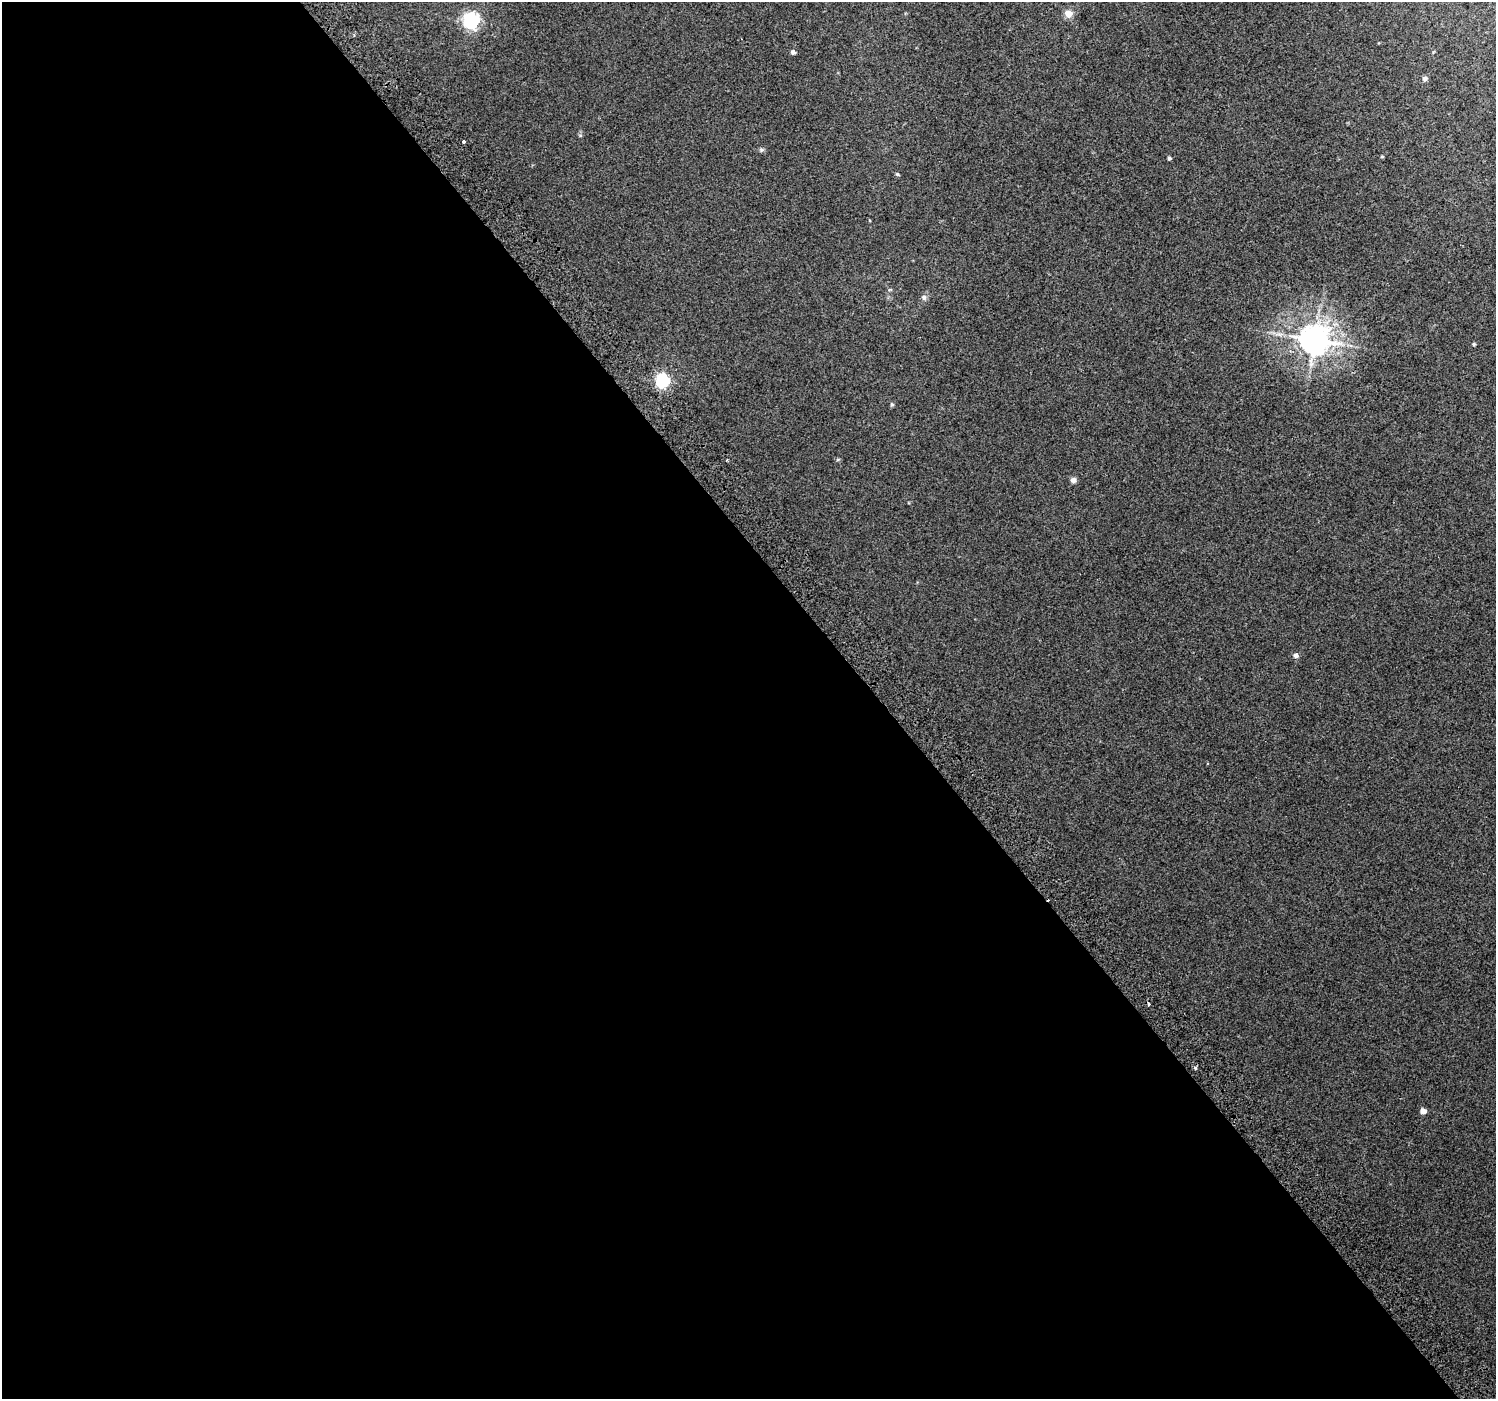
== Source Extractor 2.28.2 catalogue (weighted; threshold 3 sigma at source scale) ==
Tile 9 of 4 x 4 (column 1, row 3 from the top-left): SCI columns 40-1533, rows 1620-3016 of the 6047 x 5969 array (HDU 1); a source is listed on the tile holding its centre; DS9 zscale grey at full resolution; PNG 1498 x 1401 px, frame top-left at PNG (2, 2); no overlay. Shown black and unused: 59% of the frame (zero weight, under 2 of 3 exposures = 2% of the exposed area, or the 3 px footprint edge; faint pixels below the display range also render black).
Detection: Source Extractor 2.28.2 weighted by HDU 2 'WHT'; one run over the whole footprint, this tile lists its part. Background 0.0119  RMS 0.0073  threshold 0.0329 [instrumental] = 3 sigma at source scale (4.5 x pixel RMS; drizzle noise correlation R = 1.50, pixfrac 1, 0.0396/0.0396 arcsec/px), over >= 5 px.
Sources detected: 21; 1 cosmic-ray / hot-pixel residue — not listed; the other 20 listed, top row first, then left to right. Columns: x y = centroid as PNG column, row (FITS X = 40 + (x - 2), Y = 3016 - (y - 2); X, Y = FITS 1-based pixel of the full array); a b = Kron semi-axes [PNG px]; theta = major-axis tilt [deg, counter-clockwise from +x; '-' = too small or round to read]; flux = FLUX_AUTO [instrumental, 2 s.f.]
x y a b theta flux
1068 14 9 8 - 5.9
471 20 7 6 - 200
793 52 5 4 - 2
1425 79 6 6 - 2
464 142 3 3 - 2.2
761 150 6 5 - 1.2
1382 157 5 3 - 0.63
1169 158 4 4 - 1.3
897 174 5 4 - 0.85
890 289 6 3 19 0.77
924 297 8 7 - 2.1
1315 340 9 9 - 1200
1474 344 4 4 - 0.79
662 381 6 6 - 140
892 404 5 5 - 0.9
1073 480 7 6 - 2.6
1296 655 6 5 - 2.8
1148 1004 3 3 - 4.3
1195 1068 5 4 - 1
1423 1111 5 4 - 6.3